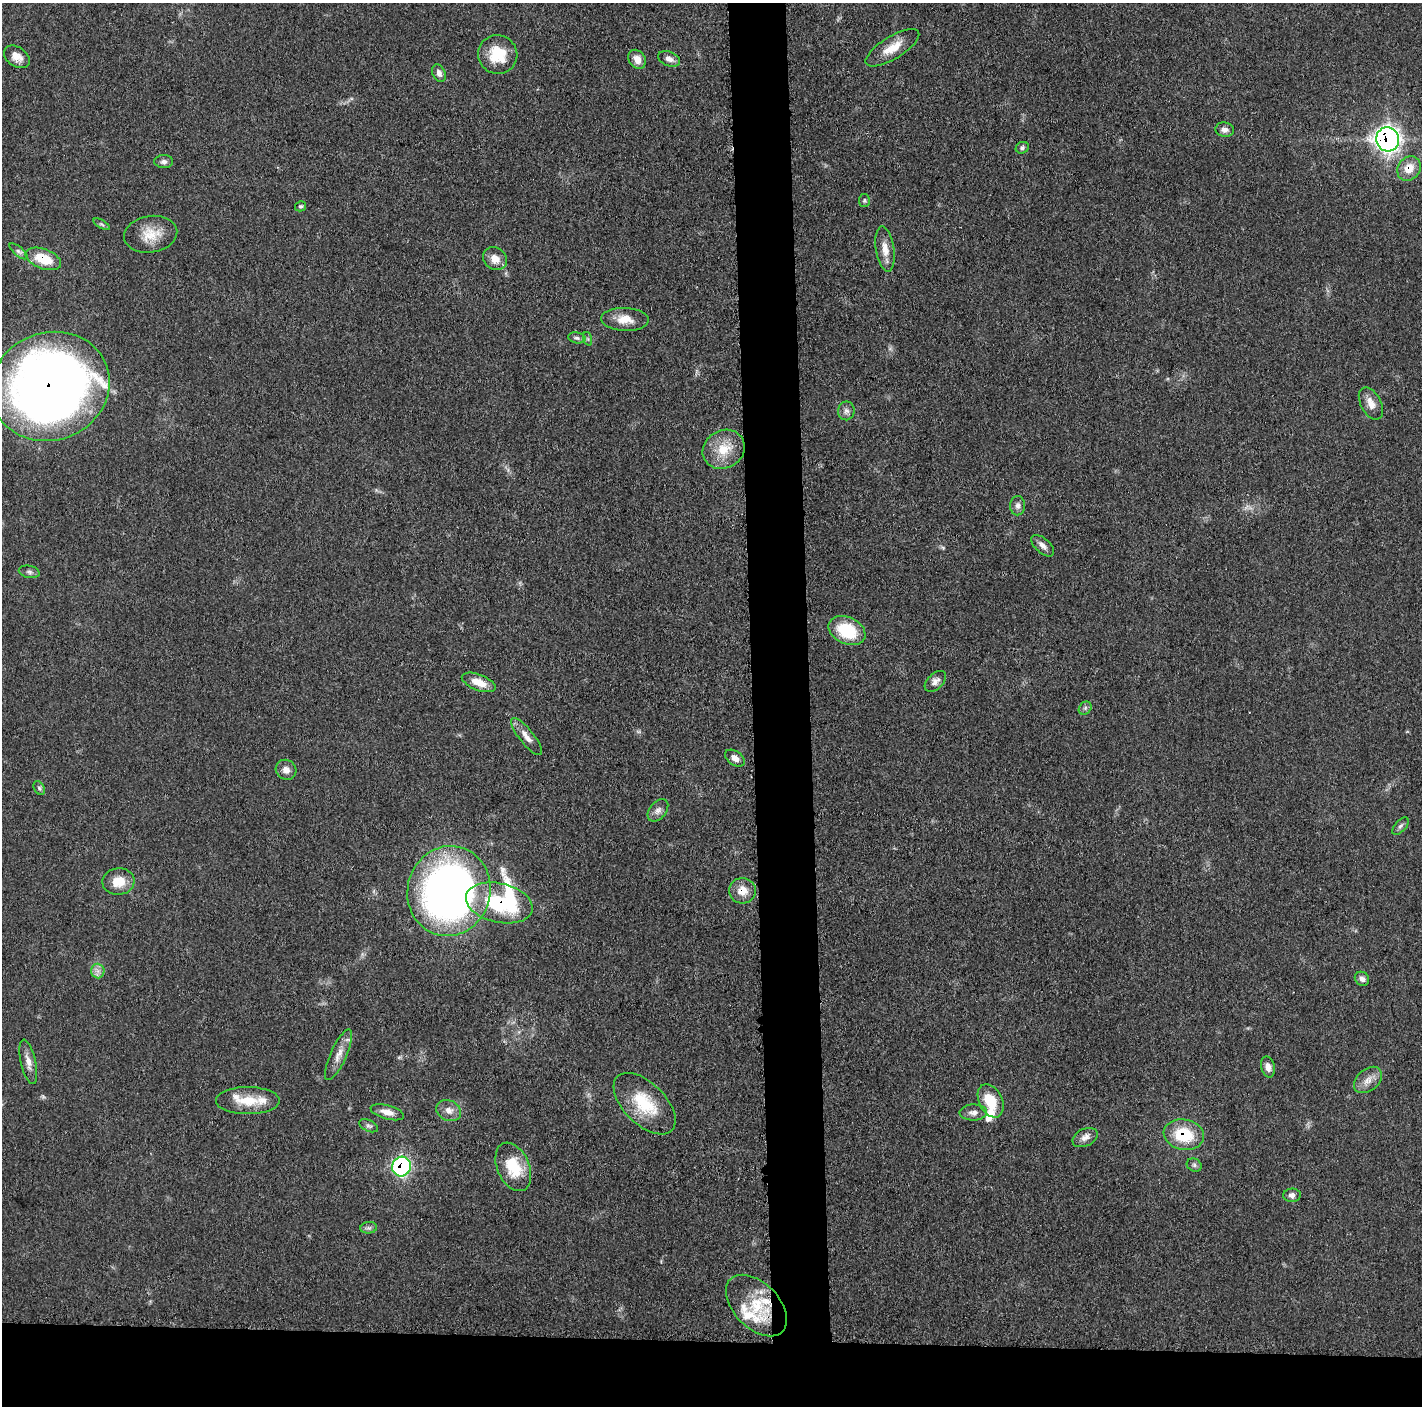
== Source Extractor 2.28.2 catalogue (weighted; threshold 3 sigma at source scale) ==
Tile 8 of 3 x 3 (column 2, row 3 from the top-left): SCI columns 1427-2846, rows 18-1421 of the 4272 x 4250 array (HDU 1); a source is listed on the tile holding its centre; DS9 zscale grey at full resolution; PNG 1424 x 1408 px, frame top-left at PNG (2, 3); each listed source drawn as its Kron ellipse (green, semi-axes under 4 px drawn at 4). Shown black and unused: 9% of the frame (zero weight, under 3 of 5 exposures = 1% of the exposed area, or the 3 px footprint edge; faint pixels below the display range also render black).
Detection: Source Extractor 2.28.2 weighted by HDU 2 'WHT'; one run over the whole footprint, this tile lists its part. Background 0.0482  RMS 0.0054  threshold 0.0243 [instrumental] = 3 sigma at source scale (4.5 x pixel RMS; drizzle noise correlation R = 1.50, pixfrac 1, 0.05/0.05 arcsec/px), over >= 5 px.
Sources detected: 70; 1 inside a brighter object's white glare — neither listed nor drawn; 5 inside a brighter listed object's ellipse — not listed separately; the other 64 listed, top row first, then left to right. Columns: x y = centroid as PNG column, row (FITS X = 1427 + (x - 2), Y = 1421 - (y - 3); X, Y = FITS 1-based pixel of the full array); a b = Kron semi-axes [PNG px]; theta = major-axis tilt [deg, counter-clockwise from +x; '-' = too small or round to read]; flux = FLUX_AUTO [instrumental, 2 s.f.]
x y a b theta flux
892 48 30 11 31 10
498 55 20 19 - 17
17 57 14 9 -34 5.2
637 59 10 8 -58 4.8
669 59 11 7 -22 3.3
439 73 9 6 -66 2.4
1225 130 9 7 -7 2.5
1388 139 12 11 - 280
1022 148 7 5 27 1.2
164 162 9 6 0 2
1409 168 13 11 53 7.9
864 200 6 5 - 0.93
301 206 5 5 - 1.1
102 224 9 4 -31 1
151 234 27 18 9 12
885 249 23 9 -81 6.6
18 251 11 4 -40 1.6
43 259 18 10 -21 16
495 259 13 10 -41 5.7
625 319 24 11 -2 8
577 338 9 5 -11 1.5
588 339 7 4 -71 1
50 386 60 54 21 540
1371 403 17 10 -62 5.5
846 411 9 8 - 2.3
724 449 22 19 30 13
1018 506 9 7 87 2.2
1043 546 14 7 -42 3
29 572 10 6 -12 1.6
847 631 19 13 -25 24
935 681 13 7 44 3.1
479 682 18 8 -21 7.5
1085 708 7 6 - 1.3
526 737 23 7 -51 5
735 758 11 7 -36 3.2
286 770 10 9 - 3.7
39 788 7 5 -60 1.1
658 810 13 8 51 2.9
1400 826 10 5 48 1.5
118 882 16 13 7 9.7
449 891 45 41 76 400
742 891 13 13 - 7.2
499 903 34 19 -13 41
98 971 7 6 - 2.4
1362 979 7 6 - 2.5
338 1055 27 8 66 6
28 1062 23 7 -77 4.5
1268 1067 10 6 -77 3.3
1368 1080 16 11 40 5.3
248 1101 32 13 0 14
991 1101 17 11 -64 15
645 1104 38 21 -44 26
449 1111 13 10 -27 4.3
387 1112 17 7 -15 4.7
973 1112 14 8 1 3.3
369 1126 10 5 -24 1.6
1184 1135 20 15 -10 24
1085 1138 13 8 25 3.7
1194 1165 8 6 -28 1.4
401 1167 10 9 - 83
513 1167 25 16 -66 20
1292 1195 9 6 3 2.7
369 1228 8 5 7 1.6
756 1306 37 22 -46 25
Overlapping masked pixels (flux is a lower limit): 8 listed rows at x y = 1388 139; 1409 168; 43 259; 50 386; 742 891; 499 903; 1184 1135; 401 1167